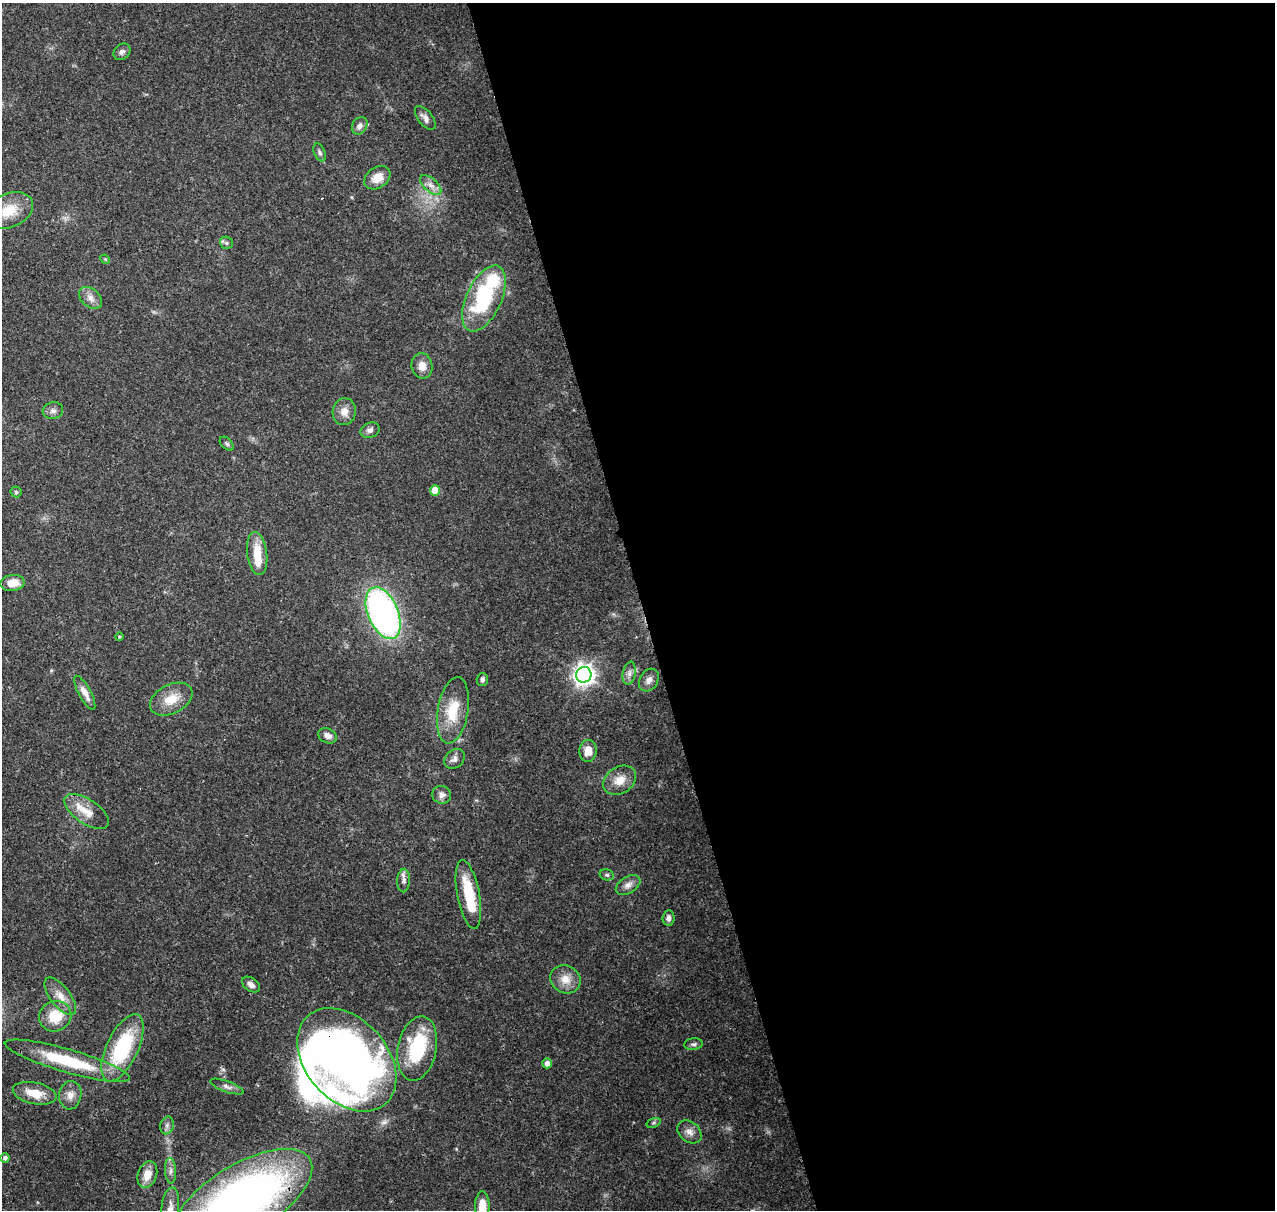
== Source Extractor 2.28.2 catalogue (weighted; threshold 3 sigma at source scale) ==
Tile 8 of 4 x 4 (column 4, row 2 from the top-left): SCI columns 3935-5207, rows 2545-3752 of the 5323 x 5036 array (HDU 1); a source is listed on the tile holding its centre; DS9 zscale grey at full resolution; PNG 1277 x 1212 px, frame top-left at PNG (2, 3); each listed source drawn as its Kron ellipse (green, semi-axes under 4 px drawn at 4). Shown black and unused: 50% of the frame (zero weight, under 3 of 4 exposures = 7% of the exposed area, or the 3 px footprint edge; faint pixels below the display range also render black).
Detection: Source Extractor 2.28.2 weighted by HDU 2 'WHT'; one run over the whole footprint, this tile lists its part. Background 0.0736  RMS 0.0034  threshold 0.0152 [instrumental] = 3 sigma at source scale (4.5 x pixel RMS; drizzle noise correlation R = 1.50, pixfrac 1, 0.0396/0.0396 arcsec/px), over >= 5 px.
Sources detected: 68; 3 inside a brighter object's white glare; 1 cosmic-ray / hot-pixel residue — neither listed nor drawn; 2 inside a brighter listed object's ellipse — not listed separately; the other 62 listed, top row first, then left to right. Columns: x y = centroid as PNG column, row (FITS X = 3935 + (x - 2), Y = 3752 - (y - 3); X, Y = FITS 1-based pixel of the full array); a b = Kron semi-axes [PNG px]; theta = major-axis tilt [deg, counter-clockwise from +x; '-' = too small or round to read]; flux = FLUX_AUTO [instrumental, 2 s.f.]
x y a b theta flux
122 52 9 7 41 1.2
425 118 14 7 -52 1.8
360 126 9 7 57 1.8
320 152 9 5 -66 0.9
377 178 14 10 34 4.4
431 185 13 6 -42 2.2
9 211 25 17 23 9.4
226 243 7 6 - 0.83
105 259 5 4 - 0.41
90 298 13 9 -40 2.3
484 298 35 17 65 31
422 366 13 10 -81 3
53 411 10 8 14 1.4
344 412 13 11 79 2.9
370 430 10 7 23 1.3
227 444 8 5 -45 0.71
435 490 5 5 - 5.7
16 492 5 5 - 0.71
257 553 22 10 -82 8
12 583 12 8 8 4
383 613 27 15 -67 120
119 637 4 3 - 0.38
629 673 11 6 79 1.6
584 675 8 7 - 220
482 680 6 5 - 0.93
649 680 12 9 60 1.9
85 693 19 6 -61 2.9
171 699 23 14 27 6.5
453 710 33 15 80 11
327 736 10 7 -26 1.9
588 751 11 8 86 3.7
454 759 11 8 41 1.7
620 780 17 13 33 4.6
442 795 9 9 - 1.8
87 811 25 12 -34 5.8
607 875 7 5 -14 0.79
404 880 12 6 88 1.5
628 885 13 8 31 2.1
468 894 35 11 -79 14
668 918 7 6 - 1.3
565 979 15 13 -28 4.6
251 985 10 6 -36 1.8
60 996 22 10 -52 3.8
55 1016 16 15 - 8.4
693 1044 9 5 6 0.92
122 1048 36 16 65 30
417 1048 33 19 79 24
347 1060 59 41 -48 230
67 1061 65 11 -16 22
547 1063 5 4 - 1.7
227 1087 17 5 -20 1.4
35 1093 22 10 -12 6.6
70 1095 14 11 82 3
654 1123 7 4 20 0.51
167 1125 9 6 76 1.1
689 1132 13 10 -40 2.3
5 1158 5 4 - 0.88
171 1171 13 5 -87 1.4
147 1175 14 9 71 4.7
243 1199 78 34 31 200
482 1206 15 7 -90 6.3
170 1208 21 8 83 3.4
Overlapping masked pixels (flux is a lower limit): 2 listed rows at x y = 347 1060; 243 1199
Isophote crosses this tile's border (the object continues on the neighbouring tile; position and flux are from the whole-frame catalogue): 3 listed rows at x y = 243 1199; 482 1206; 170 1208